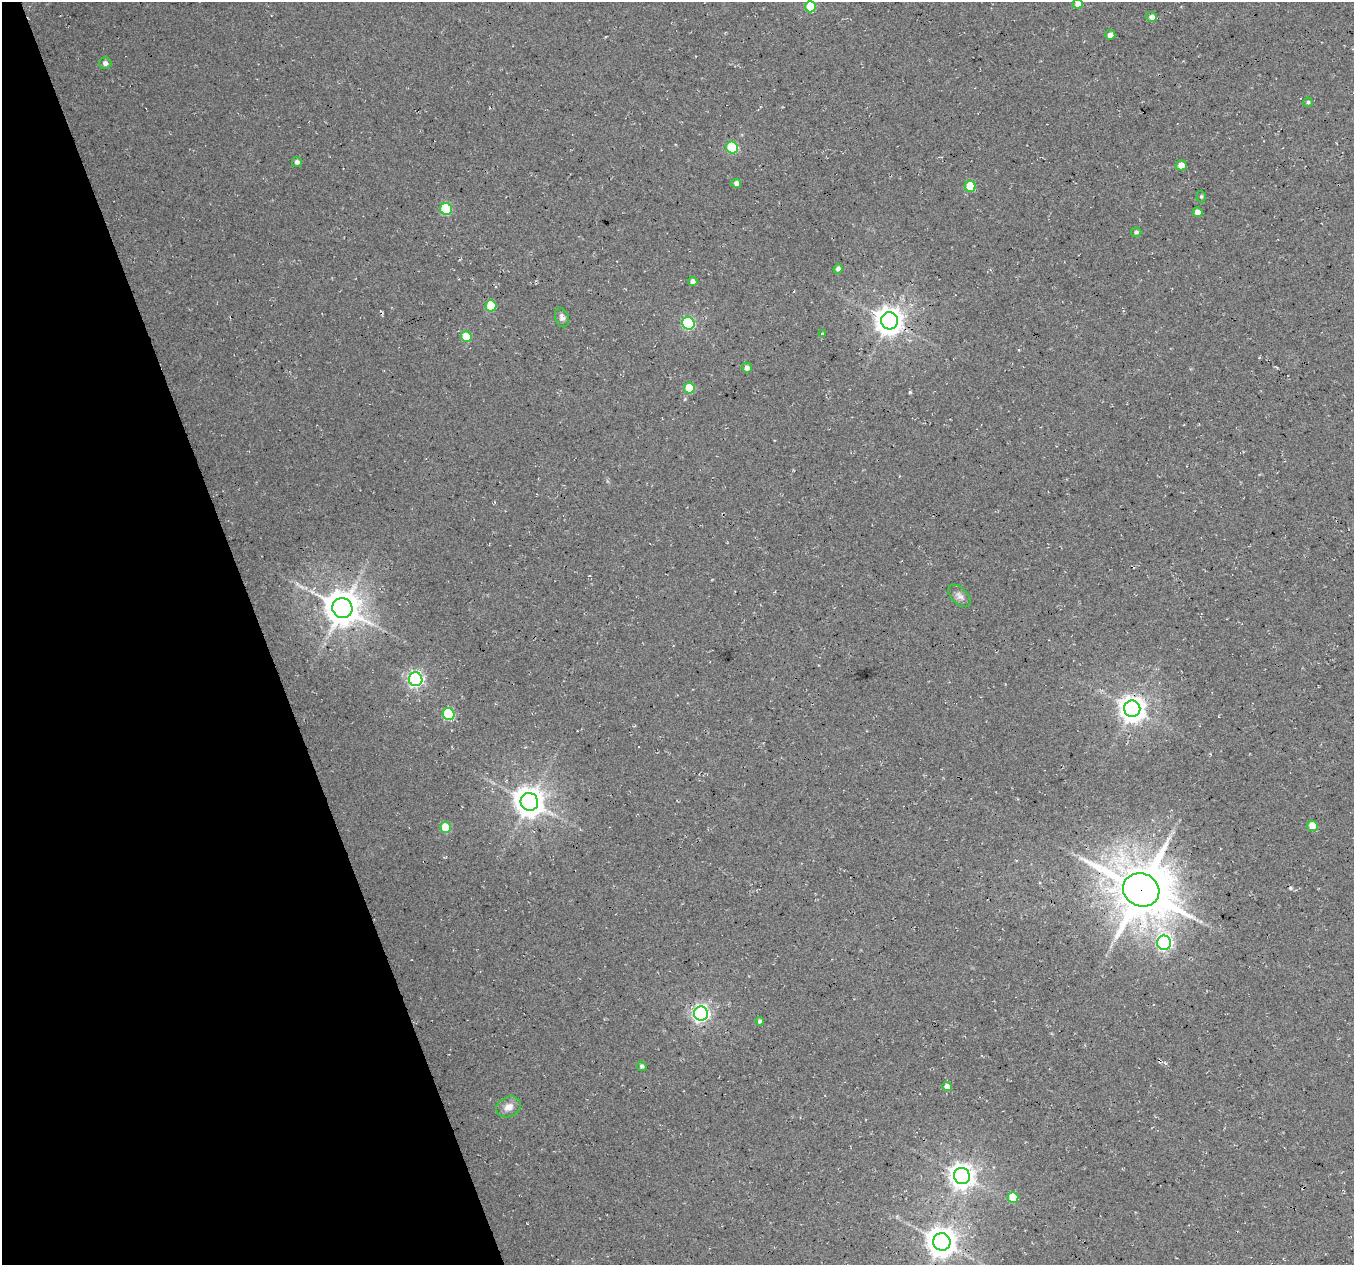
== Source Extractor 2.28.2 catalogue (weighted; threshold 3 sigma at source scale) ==
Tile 5 of 4 x 4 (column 1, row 2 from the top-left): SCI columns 2-1353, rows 2644-3906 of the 5408 x 5234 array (HDU 1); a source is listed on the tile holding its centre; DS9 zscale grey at full resolution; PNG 1356 x 1267 px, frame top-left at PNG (2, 2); each listed source drawn as its Kron ellipse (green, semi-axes under 4 px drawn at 4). Shown black and unused: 19% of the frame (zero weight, under 3 of 4 exposures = <1% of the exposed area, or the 3 px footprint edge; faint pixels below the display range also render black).
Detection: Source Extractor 2.28.2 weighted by HDU 2 'WHT'; one run over the whole footprint, this tile lists its part. Background 0.0276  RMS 0.0063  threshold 0.0285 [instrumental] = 3 sigma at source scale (4.5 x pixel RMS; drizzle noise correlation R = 1.50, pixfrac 1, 0.0396/0.0396 arcsec/px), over >= 5 px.
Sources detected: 46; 2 cosmic-ray / hot-pixel residue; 1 long thin detection or spike segment (spike, bleed or trail) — neither listed nor drawn; the other 43 listed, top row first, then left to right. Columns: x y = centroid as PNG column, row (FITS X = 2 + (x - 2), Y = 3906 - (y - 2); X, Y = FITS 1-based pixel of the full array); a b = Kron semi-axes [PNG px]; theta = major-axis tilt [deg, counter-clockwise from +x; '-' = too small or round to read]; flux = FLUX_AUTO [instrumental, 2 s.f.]
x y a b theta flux
1078 4 5 5 - 4.5
810 7 6 5 - 22
1152 17 5 5 - 3.5
1110 35 5 5 - 3.2
105 63 6 5 - 2.1
1308 102 5 4 - 1.3
732 147 6 6 - 37
297 162 5 5 - 2
1181 165 5 5 - 6.3
736 183 5 4 - 2.5
970 186 5 5 - 20
1201 196 6 4 88 1
446 209 6 6 - 38
1198 212 5 5 - 5.3
1136 232 5 4 - 1.5
838 269 5 4 - 2.7
693 281 5 4 - 2.9
491 306 5 5 - 25
562 317 10 6 -72 2.7
889 321 8 8 - 780
688 323 6 6 - 75
822 333 3 2 - 0.48
466 336 5 5 - 18
747 368 5 5 - 2.8
689 388 5 5 - 19
960 596 14 8 -45 3.3
342 608 10 9 - 1500
416 679 7 6 - 190
1132 709 8 8 - 660
449 714 6 6 - 50
529 802 9 8 - 960
1312 826 5 5 - 10
445 827 5 5 - 19
1141 890 18 16 -22 3500
1164 943 7 7 - 150
701 1014 7 7 - 230
760 1021 4 4 - 1.7
642 1066 5 4 - 1.5
947 1086 5 4 - 5.8
508 1107 13 10 25 5.2
962 1176 8 8 - 610
1013 1197 5 5 - 19
942 1242 9 8 - 910
Overlapping masked pixels (flux is a lower limit): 3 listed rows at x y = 446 209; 529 802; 1141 890
Isophote crosses this tile's border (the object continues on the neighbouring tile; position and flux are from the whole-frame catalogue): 1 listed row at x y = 1078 4